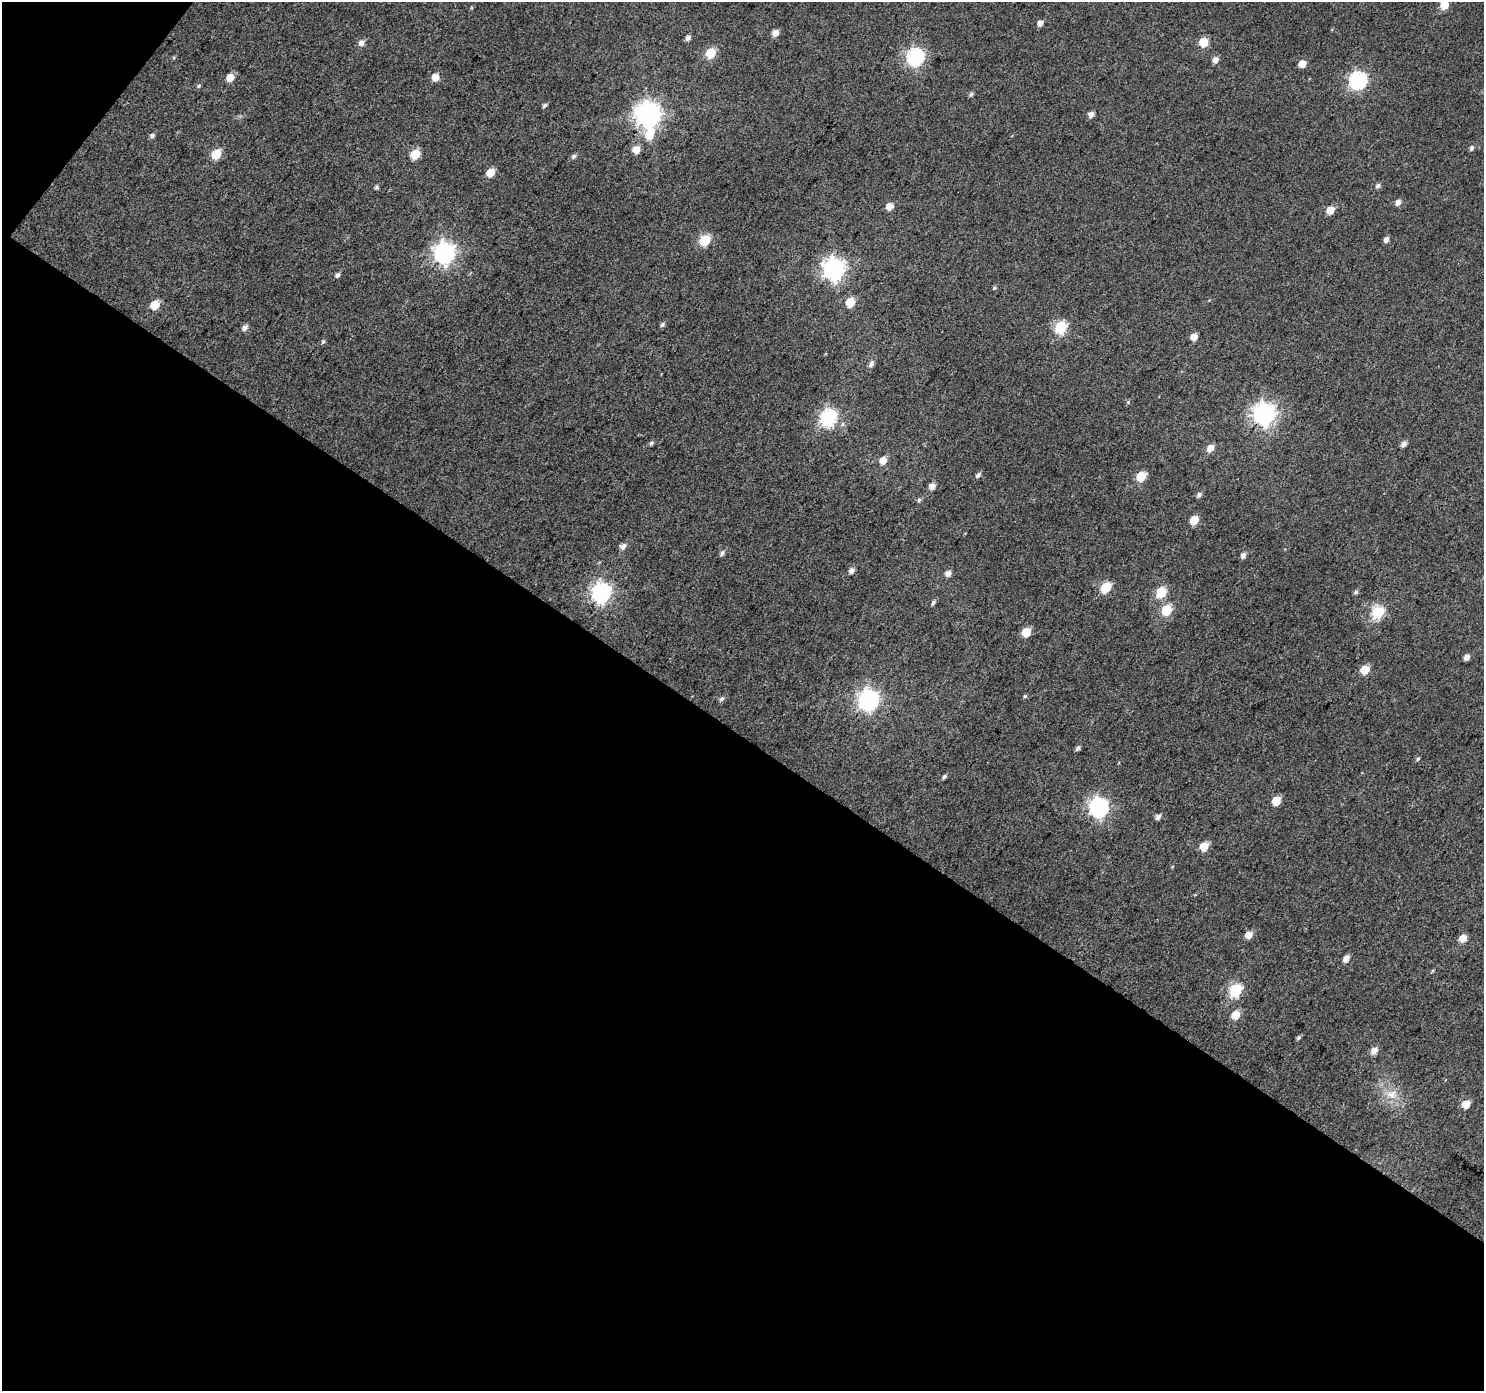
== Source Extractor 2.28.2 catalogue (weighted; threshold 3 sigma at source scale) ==
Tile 3 of 2 x 2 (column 1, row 2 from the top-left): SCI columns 2-1483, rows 115-1503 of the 2968 x 2988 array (HDU 1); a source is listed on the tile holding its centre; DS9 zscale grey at full resolution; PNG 1486 x 1393 px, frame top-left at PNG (2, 2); no overlay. Shown black and unused: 48% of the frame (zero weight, under 3 of 4 exposures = <1% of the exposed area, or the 3 px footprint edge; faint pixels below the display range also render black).
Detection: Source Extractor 2.28.2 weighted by HDU 2 'WHT'; one run over the whole footprint, this tile lists its part. Background 0.0456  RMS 0.011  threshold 0.051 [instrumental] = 3 sigma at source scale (4.5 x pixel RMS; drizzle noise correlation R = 1.50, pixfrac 1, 0.0396/0.0396 arcsec/px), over >= 5 px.
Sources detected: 93; all 93 listed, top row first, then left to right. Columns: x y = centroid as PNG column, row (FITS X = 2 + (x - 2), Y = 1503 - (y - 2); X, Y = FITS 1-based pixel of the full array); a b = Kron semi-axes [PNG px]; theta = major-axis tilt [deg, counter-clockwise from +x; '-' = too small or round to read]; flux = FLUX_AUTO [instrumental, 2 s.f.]
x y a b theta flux
1444 5 5 5 - 30
1040 23 6 5 - 6
775 33 6 5 - 8.3
688 38 6 5 - 4.4
1203 42 6 5 - 35
361 43 7 6 - 6.1
711 53 6 5 - 52
915 56 7 7 - 290
1215 60 6 5 - 6.6
1302 64 5 5 - 15
230 77 5 5 - 19
435 77 6 5 - 13
1358 80 7 7 - 300
199 86 6 5 - 1.7
971 94 6 5 - 2.5
545 105 6 4 34 2.6
1091 114 5 5 - 5.9
648 115 8 8 - 1100
152 135 6 5 - 3.1
649 135 11 8 78 26
1472 148 6 5 - 2.8
636 149 6 6 - 13
216 154 6 5 - 46
415 154 6 5 - 37
574 156 7 5 28 2.9
491 172 6 5 - 25
1378 185 6 5 - 3.3
376 187 6 5 - 1.9
1398 202 6 5 - 5.8
889 206 5 5 - 12
1330 210 5 5 - 19
705 240 6 6 - 80
1386 240 6 5 - 4.9
445 252 8 8 - 600
834 269 8 8 - 670
338 275 6 5 - 3.4
994 288 5 4 - 1.6
850 302 6 5 - 35
155 305 6 5 - 34
662 324 6 5 - 2.7
1061 327 6 6 - 120
245 328 7 6 - 4.8
1194 337 5 5 - 11
323 341 6 5 - 2.1
871 364 8 6 57 4.3
1128 402 5 5 - 1.5
1264 414 8 8 - 680
829 417 7 7 - 250
651 443 7 5 18 2.2
1404 444 6 5 - 5.2
1210 448 7 5 54 11
883 461 6 5 - 12
978 475 6 5 - 3.4
1141 476 6 5 - 42
932 486 6 5 - 7.3
1199 495 6 5 - 3.3
919 500 6 5 - 2
1194 520 6 5 - 27
623 546 6 6 - 5.9
722 553 7 5 51 3.2
1243 555 6 5 - 4.6
852 571 6 5 - 5.4
948 573 6 5 - 6.7
1106 587 6 5 - 50
602 592 8 7 - 420
1161 592 6 6 - 60
1356 592 6 5 - 2.3
933 603 7 4 65 2.3
1167 610 6 6 - 53
1378 612 6 6 - 120
1026 632 6 5 - 27
1467 657 5 4 - 6.3
1365 669 6 5 - 29
1025 696 5 4 - 1.6
722 699 8 6 45 2.9
869 699 8 8 - 500
1078 748 6 4 63 3
1418 759 5 4 - 1.6
944 777 6 4 43 2.7
1276 801 6 5 - 28
1099 807 7 7 - 430
1158 817 6 5 - 4.6
1204 846 6 5 - 29
1248 935 6 5 - 12
1463 938 6 5 - 15
1346 958 7 5 53 7
1432 971 5 3 - 1.2
1236 989 7 6 - 110
1236 1015 6 5 - 22
1299 1037 6 4 44 2.1
1374 1050 7 5 52 9
1392 1094 15 11 21 14
1466 1104 6 5 - 20
Overlapping masked pixels (flux is a lower limit): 1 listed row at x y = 1248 935
Isophote crosses this tile's border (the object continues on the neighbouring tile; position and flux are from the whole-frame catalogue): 1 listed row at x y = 1444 5